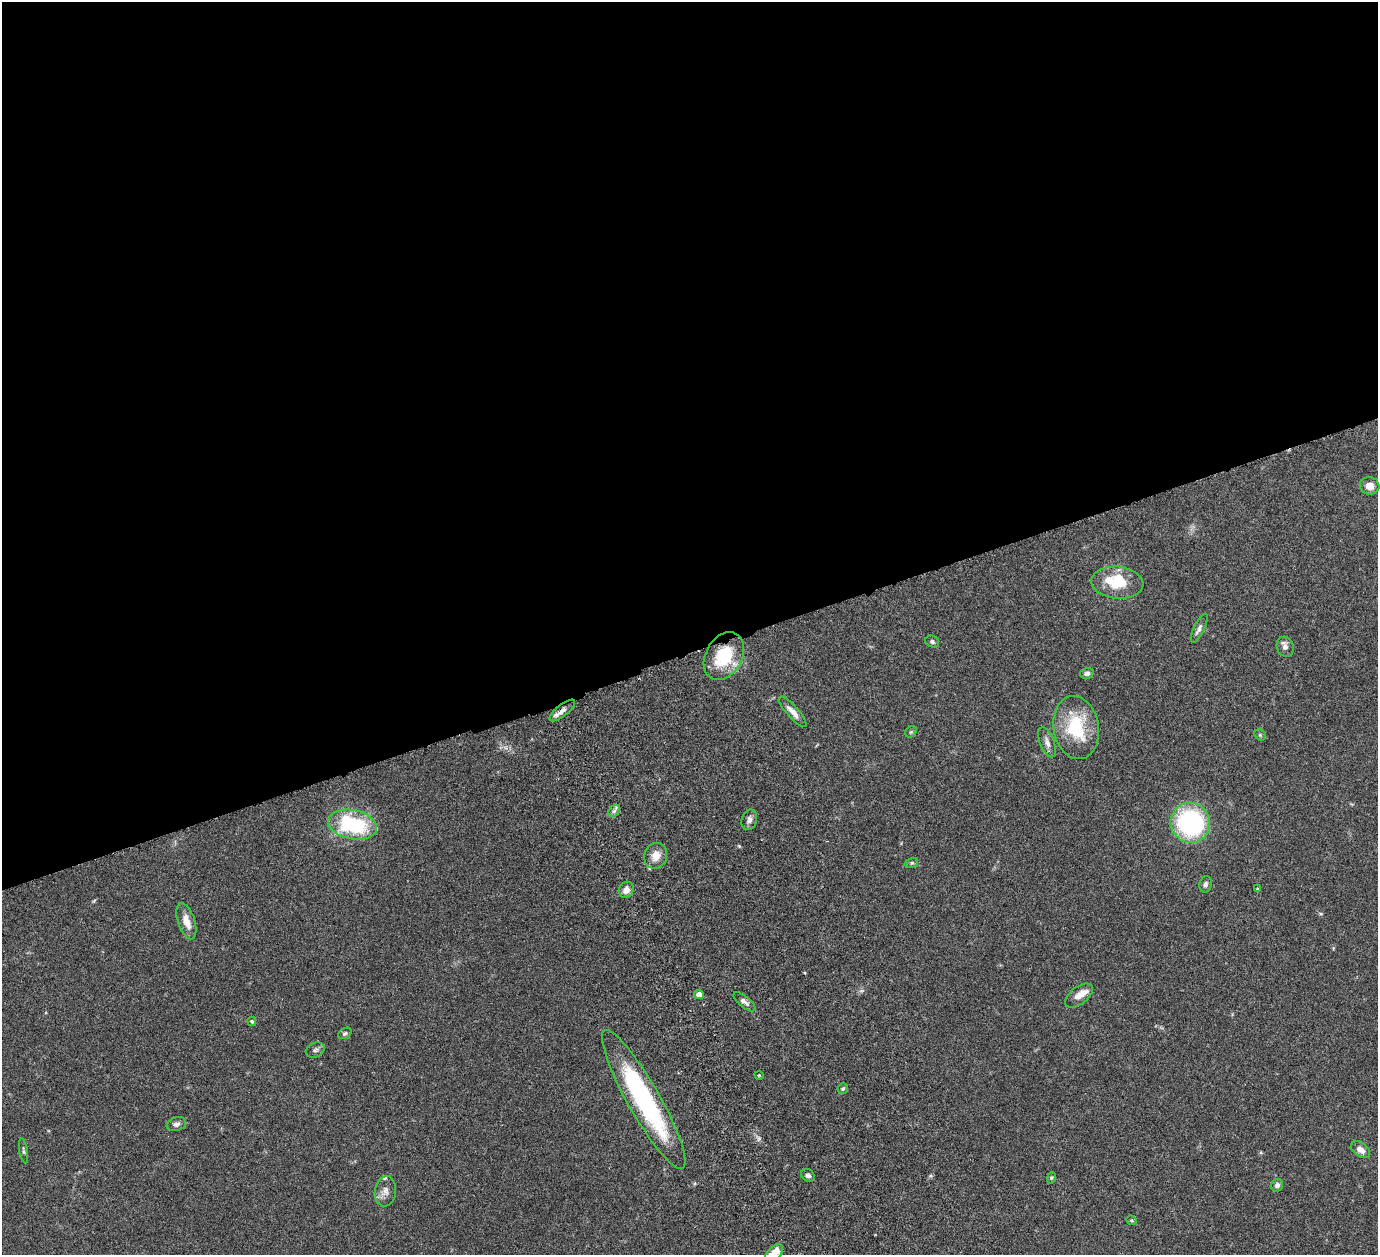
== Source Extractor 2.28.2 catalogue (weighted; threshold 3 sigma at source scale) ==
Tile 2 of 4 x 4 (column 2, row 1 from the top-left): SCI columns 1439-2814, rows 4077-5329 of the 5682 x 5542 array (HDU 1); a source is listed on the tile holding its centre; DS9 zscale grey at full resolution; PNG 1380 x 1257 px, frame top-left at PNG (2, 2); each listed source drawn as its Kron ellipse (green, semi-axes under 4 px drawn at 4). Shown black and unused: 52% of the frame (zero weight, under 3 of 6 exposures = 5% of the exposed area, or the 3 px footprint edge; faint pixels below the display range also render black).
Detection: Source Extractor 2.28.2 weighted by HDU 2 'WHT'; one run over the whole footprint, this tile lists its part. Background 0.0539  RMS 0.0027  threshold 0.0112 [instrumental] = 3 sigma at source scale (4.09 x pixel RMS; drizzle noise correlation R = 1.36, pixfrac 0.8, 0.05/0.05 arcsec/px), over >= 5 px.
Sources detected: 46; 1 inside a brighter object's white glare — neither listed nor drawn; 4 inside a brighter listed object's ellipse — not listed separately; the other 41 listed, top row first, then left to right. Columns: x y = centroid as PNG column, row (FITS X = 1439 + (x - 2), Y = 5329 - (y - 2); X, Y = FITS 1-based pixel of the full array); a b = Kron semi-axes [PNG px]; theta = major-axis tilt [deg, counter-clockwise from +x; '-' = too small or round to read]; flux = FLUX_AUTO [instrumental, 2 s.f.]
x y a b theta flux
1370 486 10 8 -8 2.2
1117 583 26 16 -5 7.5
1199 628 16 5 64 0.99
932 642 7 5 -22 0.57
1285 647 10 8 -72 1.3
724 656 25 18 60 12
1087 673 7 5 15 0.86
562 710 15 6 39 1.5
793 712 20 5 -48 1.8
1076 727 32 22 -80 14
911 732 6 5 - 0.36
1260 735 6 5 - 0.38
1047 742 16 7 -68 1.4
614 811 6 5 - 0.65
749 820 10 7 75 1.1
1190 823 20 19 - 34
352 825 25 14 -11 21
656 856 13 11 70 2.7
912 863 6 5 - 0.4
1205 884 8 6 76 0.69
1258 889 4 3 - 0.38
626 890 8 7 - 1.8
186 921 19 8 -72 2.9
699 994 5 4 - 1.8
1079 995 16 8 38 2.2
744 1002 13 5 -39 1.1
252 1021 5 4 - 0.39
345 1033 7 5 32 0.48
315 1050 10 7 24 0.81
759 1075 5 3 - 0.22
843 1089 5 5 - 0.52
644 1100 79 16 -60 41
176 1124 10 6 19 0.97
1361 1150 11 7 -36 1.8
23 1151 12 4 -80 0.46
808 1175 7 5 -35 0.76
1051 1178 6 3 72 0.34
1277 1185 6 6 - 0.89
385 1191 15 10 82 1.8
1132 1220 5 4 - 0.32
773 1254 12 6 49 4.4
Isophote crosses this tile's border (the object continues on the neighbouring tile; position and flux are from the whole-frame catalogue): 1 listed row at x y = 773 1254